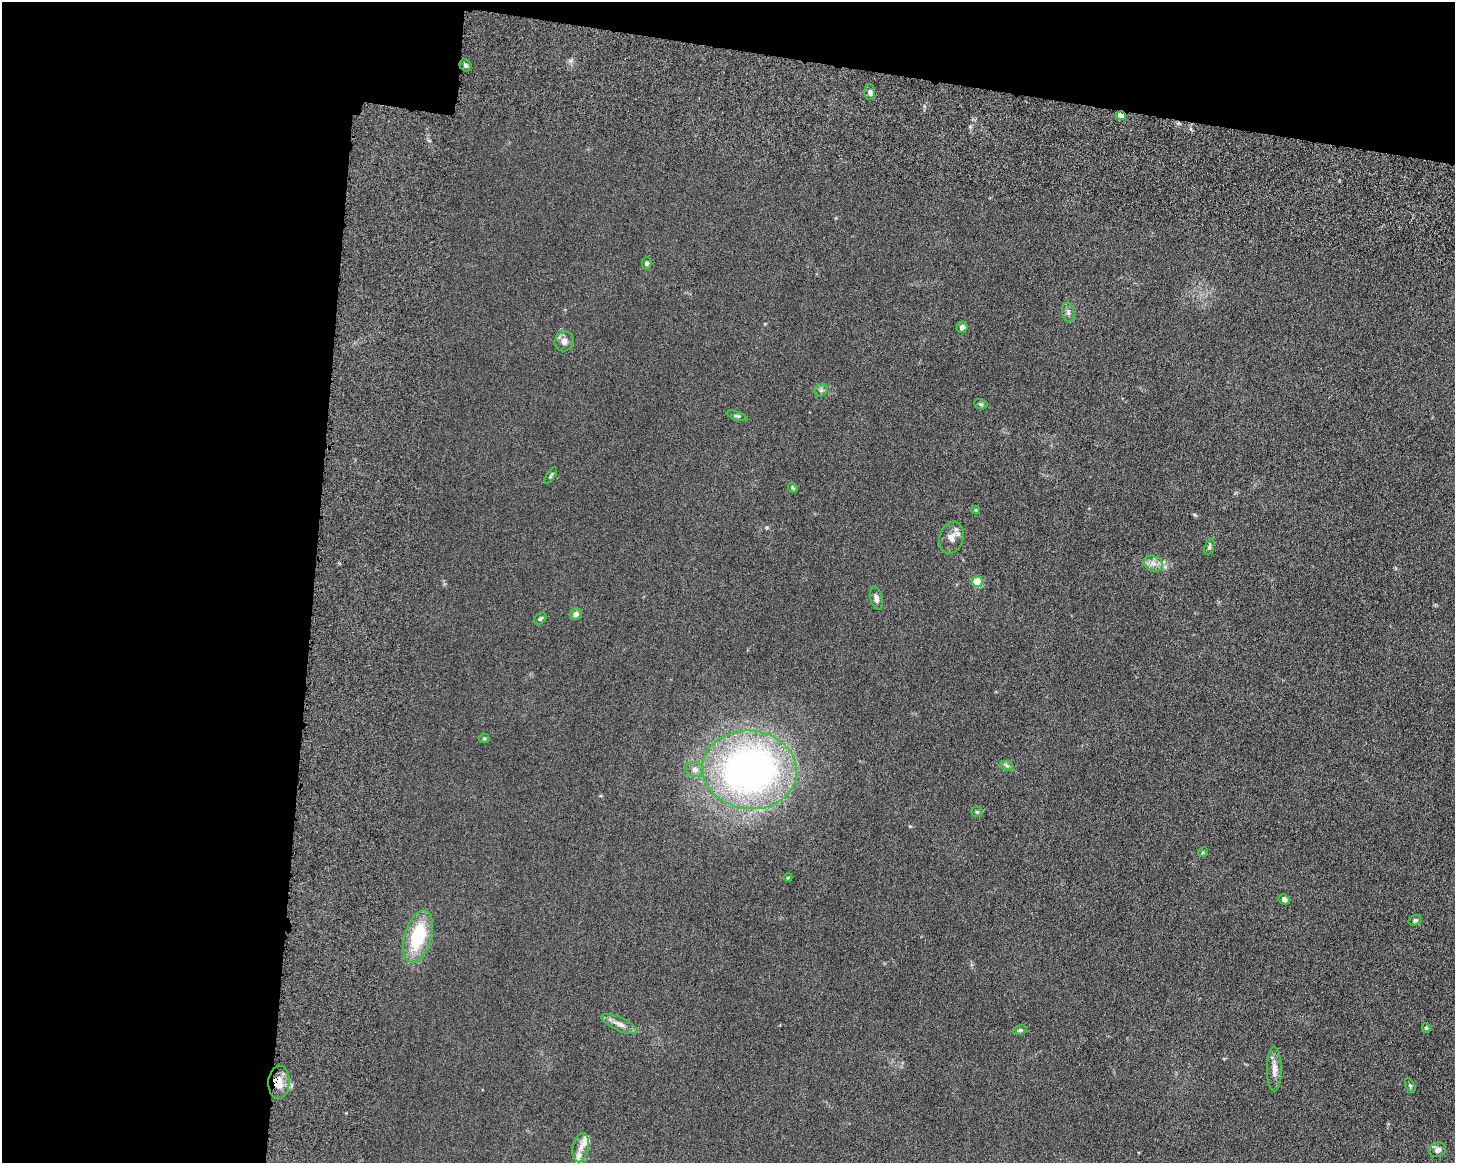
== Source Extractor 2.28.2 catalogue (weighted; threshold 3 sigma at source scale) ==
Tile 1 of 3 x 4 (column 1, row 1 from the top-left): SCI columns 179-1631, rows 3614-4774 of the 4861 x 4803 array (HDU 1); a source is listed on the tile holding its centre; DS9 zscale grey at full resolution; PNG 1457 x 1165 px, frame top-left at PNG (2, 2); each listed source drawn as its Kron ellipse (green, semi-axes under 4 px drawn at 4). Shown black and unused: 27% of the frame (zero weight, under 6 of 12 exposures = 7% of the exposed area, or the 3 px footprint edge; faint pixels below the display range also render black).
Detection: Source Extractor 2.28.2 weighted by HDU 2 'WHT'; one run over the whole footprint, this tile lists its part. Background 0.0142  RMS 0.0034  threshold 0.0141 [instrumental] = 3 sigma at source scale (4.09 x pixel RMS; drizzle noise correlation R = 1.36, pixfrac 0.8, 0.05/0.05 arcsec/px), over >= 5 px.
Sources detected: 40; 1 inside a brighter object's white glare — neither listed nor drawn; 1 inside a brighter listed object's ellipse — not listed separately; the other 38 listed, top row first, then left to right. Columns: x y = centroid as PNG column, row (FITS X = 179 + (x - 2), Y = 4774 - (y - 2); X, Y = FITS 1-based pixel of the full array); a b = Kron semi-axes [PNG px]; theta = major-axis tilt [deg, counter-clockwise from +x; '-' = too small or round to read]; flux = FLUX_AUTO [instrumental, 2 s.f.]
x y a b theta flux
465 65 6 5 - 0.78
870 92 7 5 -85 0.93
1121 116 5 3 - 6
647 263 5 5 - 0.65
1068 312 9 6 -81 0.96
962 327 6 5 - 1.2
564 341 10 9 - 1.7
821 390 7 6 - 0.69
981 404 7 5 -20 0.53
737 416 11 4 -18 0.55
551 475 9 4 58 0.49
793 488 5 3 - 0.37
975 510 4 4 - 0.32
952 538 16 12 74 2.7
1209 547 9 4 73 0.53
1153 564 10 7 -25 1.7
977 581 6 5 - 7.1
876 598 12 6 -77 1.3
576 614 6 5 - 1.5
540 619 7 5 40 0.58
484 738 5 5 - 0.37
1007 766 7 4 -19 0.63
695 769 9 7 -18 1.4
750 770 47 39 -7 130
977 812 5 5 - 0.47
1203 852 5 4 - 0.33
788 877 4 3 - 0.25
1284 899 6 5 - 1.2
1415 920 7 5 20 0.73
418 936 27 13 73 17
620 1024 19 6 -24 2.1
1426 1028 5 4 - 0.4
1020 1030 7 4 9 0.53
1274 1069 22 7 -90 2.4
279 1082 16 10 86 3.9
1410 1085 8 4 -63 0.48
581 1148 15 8 78 2.7
1438 1150 8 7 - 1.4
Overlapping masked pixels (flux is a lower limit): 2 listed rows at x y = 1121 116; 279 1082